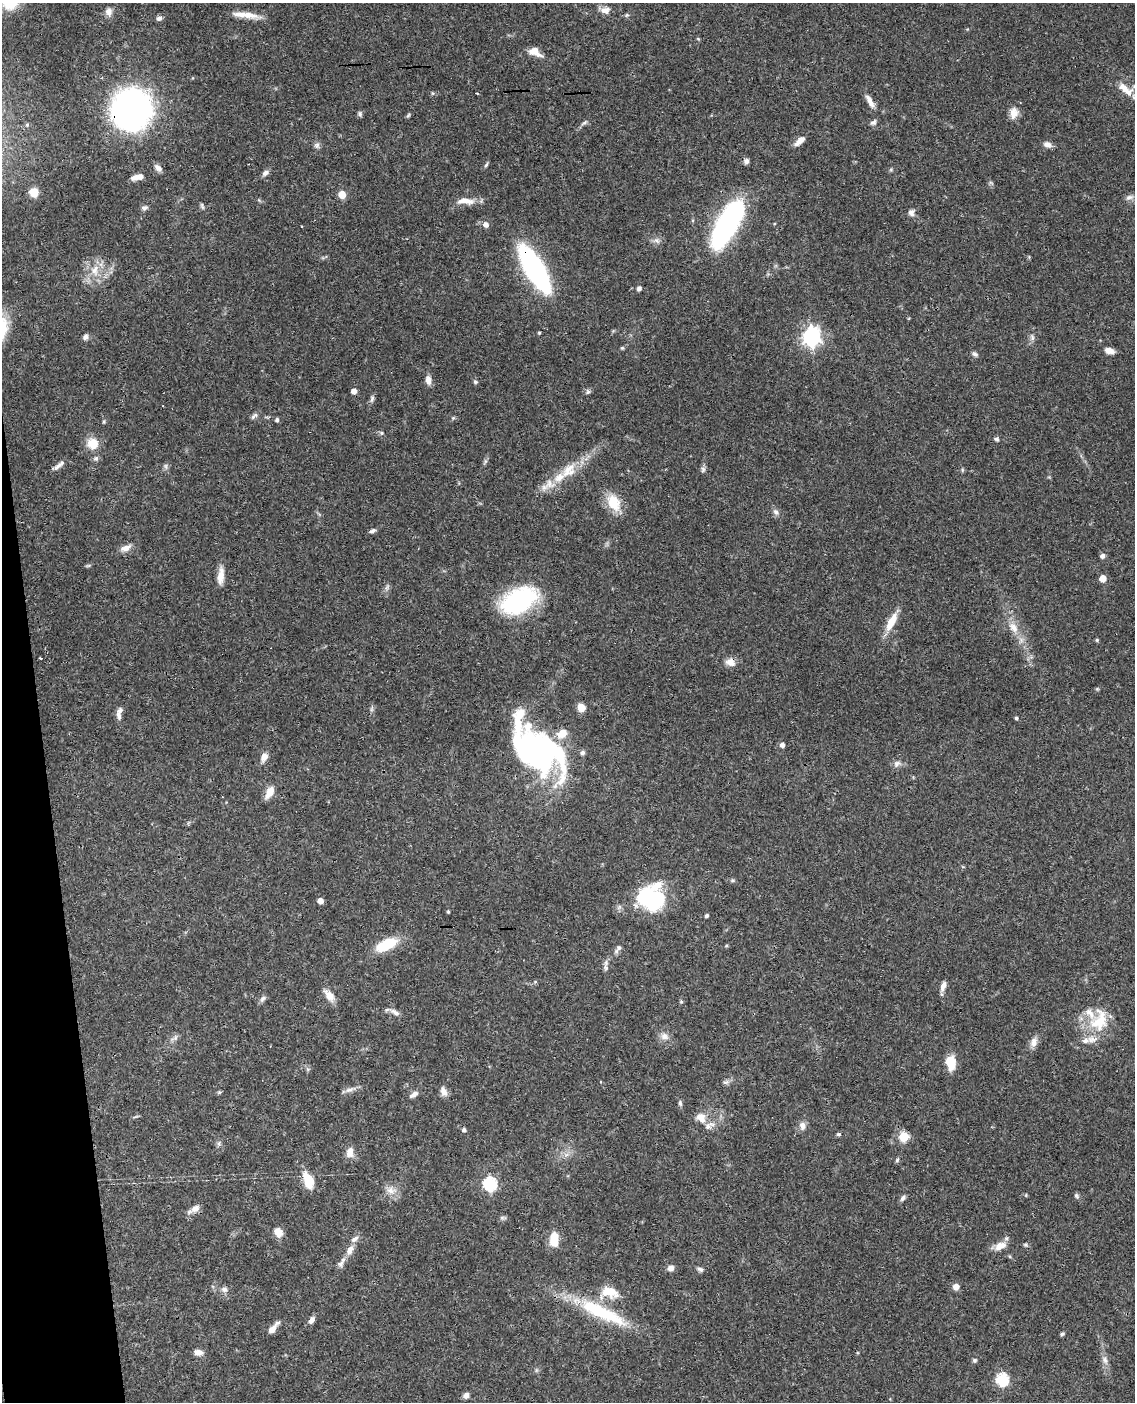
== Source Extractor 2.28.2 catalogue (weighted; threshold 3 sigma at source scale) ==
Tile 7 of 4 x 3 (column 3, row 2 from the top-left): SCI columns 2325-3457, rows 1642-3041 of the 4648 x 4580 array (HDU 1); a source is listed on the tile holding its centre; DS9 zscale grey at full resolution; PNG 1137 x 1404 px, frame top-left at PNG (2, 3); no overlay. Shown black and unused: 4% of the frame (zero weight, under 3 of 4 exposures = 6% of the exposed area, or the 3 px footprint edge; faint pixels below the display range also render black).
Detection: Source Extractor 2.28.2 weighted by HDU 2 'WHT'; one run over the whole footprint, this tile lists its part. Background 0.0901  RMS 0.0036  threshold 0.0161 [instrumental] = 3 sigma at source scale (4.5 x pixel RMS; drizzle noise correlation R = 1.50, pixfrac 1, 0.05/0.05 arcsec/px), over >= 5 px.
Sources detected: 152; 2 inside a brighter object's white glare — not listed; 13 inside a brighter listed object's ellipse — not listed separately; the other 137 listed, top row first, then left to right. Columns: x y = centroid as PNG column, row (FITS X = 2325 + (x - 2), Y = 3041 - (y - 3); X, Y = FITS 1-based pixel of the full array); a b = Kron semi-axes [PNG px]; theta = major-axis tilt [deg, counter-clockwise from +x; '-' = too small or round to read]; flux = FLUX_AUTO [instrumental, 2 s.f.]
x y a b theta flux
605 10 13 9 -1 2.4
109 12 11 9 -89 1.9
248 15 33 8 -11 4.6
627 15 5 5 - 0.54
159 18 8 6 14 1.1
535 52 15 8 -28 4.2
1125 89 25 9 -40 4.8
477 93 3 2 - 0.38
870 101 19 6 -62 2.5
131 109 32 30 70 130
1014 113 16 10 81 3.1
360 114 7 5 -68 0.73
408 115 8 3 45 0.49
584 122 11 4 37 0.85
873 122 9 5 37 0.95
27 125 6 5 - 0.61
800 141 13 6 41 3.1
1047 144 11 7 -15 1.7
317 145 8 7 - 1.1
746 161 7 6 - 1.2
486 165 8 4 54 0.57
158 168 12 6 -45 1.6
265 173 9 6 38 1.3
138 177 15 6 14 2.9
34 192 8 7 - 5.1
342 194 5 5 - 7.9
1129 197 11 6 12 1.3
465 201 23 8 0 4
202 206 9 4 -70 0.62
145 208 8 6 14 1
911 213 9 8 - 1.4
727 223 46 16 61 89
486 225 6 6 - 1.7
657 240 10 6 -51 1.2
534 268 38 12 -59 95
95 270 15 10 86 4.6
639 288 5 4 - 1.2
539 333 4 4 - 0.35
85 337 7 6 - 1.1
811 337 7 7 - 150
1032 338 9 5 -65 1
622 348 5 4 - 0.43
1109 351 10 6 -16 2.3
975 354 7 5 -29 0.93
428 380 10 7 -85 2.3
475 382 5 4 - 0.56
354 391 4 4 - 3
588 392 7 5 89 0.75
372 399 10 5 78 0.94
254 416 11 5 41 1
277 420 5 4 - 0.84
996 439 7 5 5 0.74
93 444 14 13 - 5.4
96 458 8 7 - 0.91
59 465 15 6 37 1.7
166 466 9 4 -82 0.77
703 469 8 6 76 0.92
568 470 30 12 51 8.3
614 503 23 15 -65 8.1
776 512 9 6 -52 1.3
372 531 8 5 23 0.95
126 548 15 8 20 2.5
1102 556 5 4 - 1.6
88 566 6 4 19 0.51
220 576 20 8 83 3.8
1103 578 5 5 - 5.3
387 587 8 4 54 0.81
519 601 36 21 27 47
891 622 27 9 63 6
1013 627 17 11 -53 4.3
1097 640 4 4 - 0.5
730 662 13 10 -17 2.6
581 707 6 6 - 5.8
372 709 9 4 81 0.74
119 716 11 7 -74 1.5
1016 718 4 4 - 0.71
782 745 5 4 - 1.5
538 751 59 37 -34 91
264 757 10 7 67 2.6
897 764 10 7 46 1.4
270 792 13 7 63 4.2
654 899 33 18 11 22
320 901 5 4 - 2.7
448 911 4 3 - 0.45
706 916 5 4 - 0.61
386 945 23 10 25 13
618 949 13 6 55 1.4
943 986 12 6 68 2
329 996 17 9 -54 3.4
263 999 9 6 56 1.1
681 1002 6 4 -1 0.39
395 1012 16 6 -29 1.7
1099 1021 33 23 72 14
664 1036 12 9 -24 2.2
175 1038 8 5 59 1
1034 1042 13 9 71 2.3
951 1062 14 9 -85 7.6
726 1082 8 6 12 0.99
349 1090 14 5 13 1.6
443 1091 12 7 -67 2.1
219 1092 6 4 20 0.47
414 1094 12 6 32 1.6
680 1103 8 5 -79 0.8
701 1118 16 12 -47 3.6
802 1126 11 8 -73 1.9
464 1130 5 4 - 0.99
838 1134 5 4 - 0.67
903 1136 5 5 - 19
219 1143 7 4 72 0.69
350 1152 13 8 82 2.9
897 1160 5 5 - 0.58
308 1180 19 10 -68 7.1
490 1184 6 6 - 57
391 1190 15 11 -19 3.1
1076 1196 8 5 -51 0.76
903 1198 8 5 51 1
195 1208 14 8 33 2.3
502 1218 7 4 0 0.66
278 1232 10 8 -57 3.4
554 1239 15 9 85 6.3
1000 1246 17 10 21 3.6
350 1250 14 8 62 2.8
340 1264 10 7 60 1.5
671 1268 7 7 - 1.8
700 1269 9 5 -28 0.96
956 1287 6 6 - 2.4
224 1289 9 7 -5 1.4
610 1292 18 12 -2 8.2
602 1312 71 16 -26 25
312 1320 9 6 55 1.7
273 1328 16 5 50 2.4
1062 1334 6 4 18 0.57
198 1352 10 7 -8 1.9
974 1360 6 5 - 0.6
1105 1360 11 7 -67 1.7
1002 1380 6 6 - 43
466 1395 7 6 - 1.6
Overlapping masked pixels (flux is a lower limit): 5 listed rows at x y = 131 109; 534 268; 730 662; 538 751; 654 899
Isophote crosses this tile's border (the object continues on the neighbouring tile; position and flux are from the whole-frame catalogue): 1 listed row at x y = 1125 89